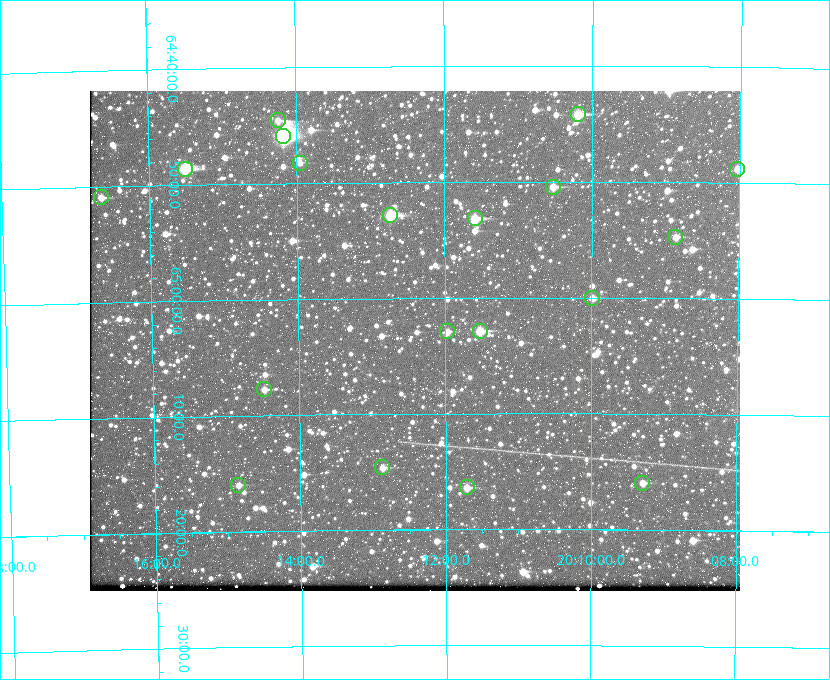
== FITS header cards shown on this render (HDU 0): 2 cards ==
NAXIS1  =                  650 / Width of table row in bytes
NAXIS2  =                  500 / Number of rows in table

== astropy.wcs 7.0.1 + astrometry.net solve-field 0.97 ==
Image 650 x 500 px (HDU 0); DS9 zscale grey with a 90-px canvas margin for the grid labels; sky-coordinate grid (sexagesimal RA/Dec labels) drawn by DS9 from the SOLVED WCS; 19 Tycho-2 reference stars matched to detected sources circled (green)
Header WCS: none
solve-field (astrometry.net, Tycho-2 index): SOLVED blind (the file carries no WCS)
Solved WCS: RA---TAN-SIP/DEC--TAN-SIP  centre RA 20:12:25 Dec +65:04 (303.10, +65.06 deg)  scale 5.18 arcsec/px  FOV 56.2' x 43.2'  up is -180 deg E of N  parity flipped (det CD > 0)
(file carries no celestial WCS; the grid is the blind solution)
Tycho-2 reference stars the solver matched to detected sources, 19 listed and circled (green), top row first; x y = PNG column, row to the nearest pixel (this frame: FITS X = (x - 90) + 1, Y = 500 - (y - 91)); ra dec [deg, ICRS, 3 dp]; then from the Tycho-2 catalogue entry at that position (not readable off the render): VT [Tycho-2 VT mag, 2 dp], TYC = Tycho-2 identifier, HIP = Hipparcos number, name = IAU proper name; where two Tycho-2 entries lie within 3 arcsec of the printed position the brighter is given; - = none
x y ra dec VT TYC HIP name
578 114 302.549 +64.736 9.65 4240-950-1 - -
278 120 303.562 +64.742 10.88 4240-278-1 - -
283 136 303.544 +64.765 7.36 4240-620-1 99731 -
300 163 303.488 +64.804 11.29 4240-68-1 - -
185 169 303.878 +64.810 8.93 4240-794-1 - -
737 169 302.008 +64.813 10.38 4240-809-1 - -
553 187 302.633 +64.841 10.69 4240-985-1 - -
101 197 304.164 +64.849 10.65 4240-315-1 - -
390 215 303.184 +64.880 9.02 4240-488-1 - -
475 218 302.897 +64.886 9.40 4240-717-1 - -
675 237 302.216 +64.912 11.03 4240-1279-1 - -
592 298 302.498 +65.000 11.22 4240-149-1 - -
447 331 302.992 +65.048 11.44 4240-88-1 - -
480 331 302.882 +65.048 10.25 4240-98-1 - -
264 389 303.620 +65.129 11.18 4240-34-1 - -
382 467 303.217 +65.244 11.17 4240-236-1 - -
642 483 302.323 +65.266 11.19 4240-188-1 - -
238 485 303.713 +65.266 11.45 4240-564-1 - -
467 487 302.928 +65.273 10.74 4240-760-1 - -